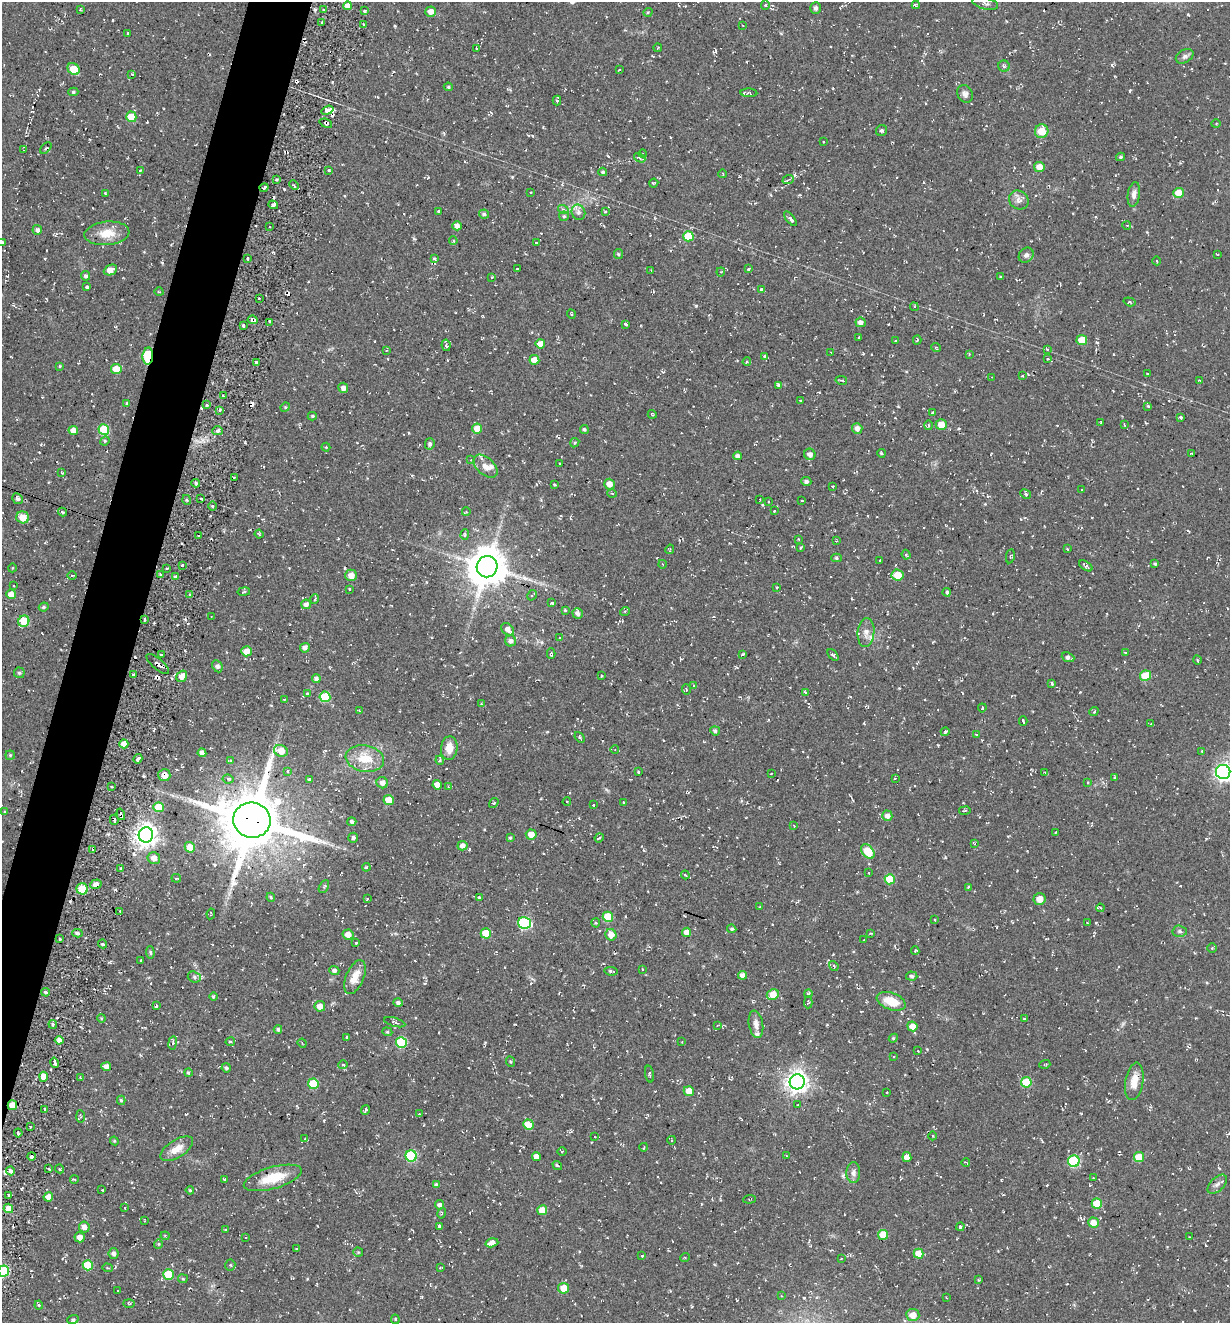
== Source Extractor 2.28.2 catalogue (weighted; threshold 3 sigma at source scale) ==
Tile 7 of 4 x 4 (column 3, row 2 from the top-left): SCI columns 2715-3942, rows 2664-3984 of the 5354 x 5304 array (HDU 1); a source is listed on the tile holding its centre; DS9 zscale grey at full resolution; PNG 1232 x 1325 px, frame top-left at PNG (2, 2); each listed source drawn as its Kron ellipse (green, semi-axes under 4 px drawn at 4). Shown black and unused: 4% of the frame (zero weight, under 2 of 3 exposures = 3% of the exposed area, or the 3 px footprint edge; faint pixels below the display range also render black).
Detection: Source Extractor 2.28.2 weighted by HDU 2 'WHT'; one run over the whole footprint, this tile lists its part. Background 0.0401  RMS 0.011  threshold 0.0517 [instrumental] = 3 sigma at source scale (4.5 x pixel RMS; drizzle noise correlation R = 1.50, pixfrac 1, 0.05/0.05 arcsec/px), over >= 5 px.
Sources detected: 523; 34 cosmic-ray / hot-pixel residue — neither listed nor drawn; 6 inside a brighter listed object's ellipse — not listed separately; the other 483 listed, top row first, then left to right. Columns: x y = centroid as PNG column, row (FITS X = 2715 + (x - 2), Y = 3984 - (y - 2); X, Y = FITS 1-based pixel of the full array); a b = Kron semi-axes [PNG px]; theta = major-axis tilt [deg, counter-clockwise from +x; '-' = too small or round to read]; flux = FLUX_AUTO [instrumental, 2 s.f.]
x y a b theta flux
985 3 13 6 -14 4.6
765 5 4 4 - 1.3
916 5 4 4 - 2.1
347 6 4 4 - 5.8
816 8 6 5 - 2.8
80 9 4 3 - 1.4
323 10 3 3 - 1.8
365 11 3 3 - 2.5
431 12 5 5 - 8.5
648 12 4 3 - 1.1
322 22 3 2 - 1.4
364 25 4 3 - 2.9
742 25 2 2 - 0.65
128 33 3 2 - 1.2
477 48 3 3 - 1.2
658 48 4 2 - 1
1185 56 9 6 29 3.5
1004 66 5 5 - 2.4
74 69 6 5 - 20
619 70 3 2 - 0.85
132 74 4 2 - 0.92
448 87 5 4 - 1.5
73 92 5 4 - 1.9
749 93 8 4 -2 2.5
965 94 9 7 -62 4.4
557 100 5 4 - 2.1
328 110 6 4 20 11
131 117 5 5 - 19
326 123 6 3 -19 2.7
1216 124 4 3 - 1.3
881 131 5 5 - 2.1
1042 131 7 6 - 18
824 142 3 2 - 0.81
46 148 7 2 46 1.2
24 150 4 3 - 1.6
643 154 4 3 - 0.9
1120 157 4 3 - 1.6
640 158 6 4 -33 2.1
1039 167 5 5 - 10
140 170 3 2 - 1.3
329 170 3 2 - 3
603 172 4 3 - 1.7
723 174 4 3 - 0.8
277 179 3 3 - 2.3
788 180 6 3 21 1.7
654 183 4 3 - 1.1
294 185 5 3 - 1.6
264 188 5 3 - 4.3
531 192 3 2 - 1.3
105 193 3 3 - 0.89
1179 193 5 5 - 22
1134 194 12 6 81 5.4
1019 200 10 9 - 5.8
273 205 5 3 - 3.1
563 209 5 3 - 1.5
439 211 3 2 - 1.8
605 211 4 3 - 1.3
578 212 8 6 -65 4.4
484 214 5 4 - 2.8
564 216 5 5 - 1.8
790 219 8 4 -50 3.2
1127 225 4 3 - 0.87
457 226 5 4 - 5.4
269 227 3 2 - 1.6
37 230 5 5 - 3.4
107 233 22 12 5 19
688 236 5 5 - 33
453 241 4 3 - 1.5
2 242 4 3 - 1.6
536 243 4 2 - 1.6
618 254 5 4 - 1.4
1218 254 3 2 - 0.79
1026 255 8 6 46 3.5
247 258 3 2 - 1.7
434 258 4 3 - 2
1157 261 4 3 - 0.83
517 269 3 3 - 2.6
749 269 3 3 - 4.8
110 270 7 5 24 9.4
651 270 3 2 - 1.3
721 272 4 4 - 1.2
86 276 5 4 - 2.7
491 277 3 3 - 1.9
1000 277 3 2 - 0.84
87 287 3 3 - 2.5
761 289 4 3 - 1.7
159 292 4 3 - 0.97
259 298 2 2 - 1.2
1130 302 6 3 -17 1.5
914 307 4 4 - 1.9
571 314 5 3 - 1
253 320 5 3 - 5.4
270 322 4 2 - 1.9
861 322 5 4 - 4.9
625 324 4 3 - 13
243 326 3 3 - 2.7
859 337 3 2 - 0.9
895 340 3 2 - 0.99
917 340 4 3 - 1.1
1082 340 5 5 - 19
540 344 5 4 - 9.7
446 345 6 4 -81 3.9
936 347 5 3 - 1.1
1047 349 4 3 - 1
387 350 3 3 - 0.99
831 352 2 2 - 0.79
969 354 3 2 - 0.9
148 356 8 5 87 85
765 357 3 3 - 2.9
1048 359 4 3 - 1.4
534 360 5 4 - 13
256 362 3 3 - 2.4
747 362 4 3 - 1.6
60 366 4 4 - 1.3
116 369 5 5 - 18
1147 374 3 2 - 0.98
1022 376 3 2 - 0.8
992 377 3 3 - 0.71
841 380 6 2 -12 1.5
1200 380 4 3 - 1.1
778 385 4 3 - 2.6
343 388 5 5 - 4.5
223 396 3 2 - 1.2
800 400 3 2 - 1.5
127 403 4 3 - 1.6
207 404 3 3 - 2.9
1148 406 3 3 - 2.2
285 407 5 4 - 1.3
219 410 4 3 - 1.8
932 413 3 2 - 1.5
652 414 4 3 - 1
312 416 4 4 - 1.4
1181 417 3 3 - 1.8
1101 422 3 2 - 0.97
1124 424 4 3 - 1.3
929 425 5 3 - 1.2
941 425 5 5 - 12
857 428 5 5 - 5.3
104 429 5 5 - 46
477 429 5 5 - 14
584 429 4 4 - 1.9
73 430 5 4 - 8.8
218 431 5 4 - 2.4
105 441 5 4 - 1.5
575 443 5 3 - 1.1
430 444 6 5 - 3.3
326 447 4 4 - 1.1
881 453 4 2 - 1.3
1191 453 3 2 - 0.67
810 454 6 5 - 5.3
737 456 4 4 - 3.3
471 460 3 3 - 0.85
560 464 3 2 - 1
485 466 14 8 -42 7.9
62 473 4 3 - 0.8
234 477 4 2 - 2.3
806 482 5 4 - 3.1
196 483 4 4 - 1.6
609 484 5 5 - 9.4
554 485 3 3 - 2
833 486 3 2 - 1.4
1081 489 2 2 - 0.95
612 493 5 3 - 1.1
1026 494 6 4 -26 1.9
201 498 3 3 - 2.4
18 499 5 5 - 3.5
760 499 2 2 - 0.93
187 500 5 3 - 1.5
802 500 3 2 - 1
768 501 3 3 - 1
212 506 5 3 - 1.3
774 511 3 2 - 0.8
62 512 4 3 - 1.9
466 512 4 3 - 0.98
23 517 6 6 - 16
259 534 4 3 - 1.2
465 535 5 4 - 2.2
198 536 3 2 - 1.5
798 539 4 2 - 0.86
836 541 3 2 - 0.84
800 548 3 2 - 1.3
670 549 5 3 - 1.1
1067 549 4 3 - 1.1
906 555 5 4 - 1.5
1010 556 7 2 79 1
837 558 5 4 - 1.8
880 560 2 2 - 0.95
662 564 4 3 - 0.77
1155 564 4 3 - 1.5
182 565 3 2 - 2.7
1086 566 7 4 -34 2.6
487 567 10 10 - 3200
12 568 4 3 - 0.79
167 568 3 2 - 1.8
160 574 3 2 - 1.5
72 575 4 3 - 1.2
351 575 6 5 - 9.4
897 575 6 5 - 20
175 577 4 4 - 1.6
13 586 3 2 - 1.1
777 587 3 3 - 1.4
349 589 4 3 - 1.2
244 592 6 3 9 1.3
947 592 4 3 - 3.8
11 594 4 4 - 8.7
190 595 3 3 - 2.3
532 595 5 4 - 2.1
315 599 5 3 - 0.87
552 603 4 3 - 3.4
306 604 5 5 - 4.5
44 607 5 3 - 1.7
565 610 3 3 - 1.4
625 611 5 3 - 1.2
578 614 5 5 - 5
211 617 3 2 - 0.81
144 620 3 2 - 2.6
24 621 6 5 - 41
508 629 7 5 -41 6.2
866 632 14 8 83 7.9
560 638 4 3 - 0.8
511 641 5 5 - 4.3
305 648 5 5 - 5.2
246 651 5 5 - 10
1125 652 3 2 - 0.9
551 654 5 3 - 1.7
743 654 3 2 - 1.9
161 655 3 3 - 3
833 655 7 3 -51 1.8
1068 657 6 4 -20 4.4
1197 660 4 3 - 0.96
158 664 14 5 -41 7
217 666 6 5 - 2.9
19 673 5 5 - 2.1
133 675 3 3 - 2.8
182 676 6 5 - 8.2
602 676 3 2 - 1.2
1145 676 5 5 - 31
316 679 4 4 - 3.7
1052 683 3 3 - 1.4
693 686 3 2 - 0.91
686 689 5 3 - 1.1
805 692 4 3 - 2.5
307 694 3 3 - 6.2
325 697 5 5 - 47
284 699 3 2 - 0.82
481 704 4 3 - 0.88
982 708 4 3 - 1.3
359 710 4 2 - 0.85
1094 712 5 3 - 1.4
1023 721 4 2 - 1.8
1151 724 3 2 - 1.4
715 731 5 4 - 2.1
945 732 4 4 - 1.6
976 734 4 2 - 0.86
580 737 6 3 -48 1.6
124 744 4 4 - 8.8
449 748 12 8 83 11
615 750 4 3 - 0.84
281 751 7 5 -23 18
1202 751 3 3 - 0.86
202 753 4 4 - 5
10 755 4 4 - 1.4
138 759 5 3 - 4.4
365 759 19 13 -9 27
440 760 4 4 - 1.7
231 761 4 3 - 2.4
287 771 4 3 - 1.5
638 772 3 2 - 1.1
1045 772 3 2 - 0.81
1223 772 7 7 - 390
771 773 3 2 - 0.7
164 775 6 6 - 9.3
1114 777 4 3 - 1.2
895 778 4 4 - 1.1
228 779 5 4 - 2
309 779 3 3 - 4.8
1088 782 3 3 - 1.4
382 783 6 5 - 5.8
437 785 5 4 - 8.3
112 786 3 3 - 2.5
448 787 4 4 - 1.4
389 800 5 4 - 21
567 802 4 3 - 0.91
623 802 3 2 - 0.97
494 803 5 3 - 1.4
593 805 2 2 - 0.85
158 807 5 5 - 25
965 811 6 3 10 1.2
4 812 3 3 - 1.2
121 814 6 3 -72 6.3
887 816 5 5 - 6.4
114 820 5 3 - 5.3
252 820 19 17 -11 8400
352 822 4 4 - 3.1
794 826 3 2 - 0.85
1056 832 4 2 - 1
531 834 5 5 - 10
146 835 7 7 - 840
353 838 5 5 - 2.4
510 838 4 4 - 1.5
599 838 4 3 - 1.3
975 843 4 3 - 1.5
463 846 5 5 - 5.1
190 847 6 5 - 14
93 850 2 2 - 2.1
868 851 8 5 -52 28
154 858 6 6 - 6.4
366 867 4 3 - 1.2
121 869 3 3 - 4.4
869 873 2 2 - 0.62
685 875 4 3 - 1.3
176 878 5 2 - 1.5
890 879 5 5 - 33
96 884 6 4 18 5.8
324 887 7 4 62 1.7
968 887 4 3 - 1.4
82 889 6 5 - 26
271 897 4 3 - 1.3
479 898 3 3 - 6.8
367 899 4 2 - 1.1
1039 899 6 6 - 9.7
760 906 3 2 - 0.76
1100 908 4 3 - 1.3
120 911 3 2 - 1.1
211 914 5 2 - 0.93
608 917 5 5 - 31
934 920 3 3 - 1
524 923 6 6 - 110
596 923 4 4 - 1.2
1088 923 3 2 - 1.3
732 929 4 4 - 1.9
1180 931 7 5 -3 2.6
687 932 4 4 - 8.9
77 933 5 4 - 2.8
486 933 5 5 - 24
871 933 3 3 - 0.92
348 934 5 5 - 8.8
611 935 6 5 - 11
60 939 3 2 - 1.2
864 940 2 2 - 0.8
356 943 3 3 - 2.8
103 944 5 3 - 2.2
1212 948 4 4 - 1.1
915 951 4 4 - 1.8
150 952 6 4 -85 1.9
141 960 2 2 - 0.95
834 966 5 4 - 1.4
643 969 3 2 - 0.77
334 971 5 4 - 3.2
611 971 7 3 -6 2.1
742 975 4 4 - 5.4
912 976 6 4 -4 2.4
194 977 7 5 -18 2.8
355 977 18 9 67 14
46 992 4 3 - 2.1
808 993 4 3 - 1.3
773 995 6 5 - 16
213 996 4 3 - 1.4
891 1001 15 8 -20 23
398 1002 4 4 - 3.4
808 1002 6 3 87 1.2
156 1006 3 3 - 2.6
320 1006 5 5 - 8.2
101 1018 4 3 - 1.1
1024 1019 3 3 - 1.2
395 1022 11 3 -16 1.7
53 1024 4 3 - 1.6
756 1024 14 7 -80 6.9
717 1026 4 3 - 0.81
912 1026 5 5 - 9.7
278 1029 4 4 - 2.4
387 1032 5 4 - 1.5
347 1037 3 3 - 1.4
893 1038 4 4 - 1.3
59 1040 4 4 - 4.9
230 1042 5 4 - 1.9
401 1042 5 5 - 67
682 1042 2 2 - 0.7
173 1043 7 3 81 1.6
302 1043 5 3 - 1.3
918 1051 3 2 - 0.73
894 1056 2 2 - 1
511 1062 5 3 - 1.2
55 1063 5 3 - 6.7
1045 1064 5 3 - 1.2
343 1065 5 3 - 1.2
106 1067 5 4 - 6.5
226 1068 4 4 - 1.8
188 1073 4 4 - 1.7
649 1074 8 3 -79 1.5
44 1077 5 4 - 15
80 1077 4 3 - 0.88
1134 1081 19 9 80 16
797 1082 7 7 - 780
1026 1082 5 5 - 44
313 1084 5 5 - 36
689 1091 5 5 - 13
887 1092 2 2 - 0.83
121 1100 4 4 - 1.8
798 1104 3 2 - 0.89
12 1105 5 4 - 14
45 1109 3 2 - 1.5
365 1110 5 3 - 2
420 1114 3 2 - 1.2
80 1116 6 3 -89 1.3
528 1124 5 5 - 25
30 1127 3 2 - 1.3
18 1133 4 3 - 4
933 1136 4 3 - 0.91
595 1137 2 2 - 0.85
305 1139 4 3 - 1.1
672 1140 4 3 - 0.93
114 1141 4 4 - 1.3
644 1147 4 2 - 0.91
177 1149 18 9 33 13
562 1151 5 3 - 1.4
32 1156 4 3 - 6.5
411 1156 5 5 - 83
536 1156 4 4 - 8
786 1156 4 2 - 0.68
907 1157 5 4 - 10
1139 1157 5 5 - 30
1074 1161 6 6 - 81
966 1162 4 2 - 1.3
557 1165 5 3 - 1.7
49 1169 3 3 - 2.6
60 1169 4 3 - 2
10 1171 4 3 - 5
853 1173 10 7 89 4.7
273 1178 30 10 16 31
1093 1178 4 3 - 1.2
74 1179 4 2 - 1.1
224 1179 4 3 - 1
1217 1184 12 6 44 4.5
436 1185 4 4 - 3.2
102 1190 2 2 - 0.8
190 1190 4 3 - 1.4
9 1195 3 3 - 1.9
48 1197 5 4 - 8.6
749 1199 6 2 6 1
1097 1204 5 5 - 26
439 1205 4 4 - 3.3
8 1208 5 4 - 12
125 1208 3 2 - 1.1
542 1210 5 5 - 14
442 1213 5 3 - 1.2
144 1220 3 2 - 0.83
1093 1223 5 5 - 11
439 1226 4 3 - 4.1
84 1227 6 5 - 5.4
960 1227 4 4 - 3.1
226 1230 4 3 - 1.3
883 1235 5 5 - 26
165 1236 4 4 - 1.2
80 1237 5 5 - 7.6
246 1237 2 2 - 1
1189 1237 2 2 - 0.69
492 1243 7 4 16 10
158 1244 4 4 - 1.2
297 1249 3 3 - 1.2
358 1252 5 5 - 1.5
113 1254 5 5 - 3.6
919 1254 5 5 - 18
642 1256 3 3 - 1.2
685 1257 5 3 - 1.1
841 1259 4 2 - 0.68
88 1265 5 5 - 36
230 1265 5 5 - 1.7
107 1268 5 4 - 1.5
440 1268 4 2 - 0.91
4 1271 5 5 - 86
168 1274 5 5 - 37
183 1279 5 4 - 1.4
979 1280 3 3 - 1.2
563 1288 5 5 - 16
118 1291 3 3 - 2.4
782 1296 4 2 - 0.79
947 1298 3 2 - 0.79
129 1303 6 3 -2 1.2
39 1305 4 4 - 1.2
913 1315 6 6 - 10
73 1319 6 3 20 1.7
395 1319 5 3 - 1.5
Overlapping masked pixels (flux is a lower limit): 16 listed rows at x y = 326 123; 264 188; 253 320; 148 356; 487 567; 144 620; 158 664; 164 775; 121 814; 114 820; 252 820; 96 884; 524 923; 12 1105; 32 1156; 273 1178
Isophote crosses this tile's border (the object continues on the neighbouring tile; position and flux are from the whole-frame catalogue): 3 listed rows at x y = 2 242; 1223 772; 4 1271
Unlisted compact peaks at least as high as the median listed source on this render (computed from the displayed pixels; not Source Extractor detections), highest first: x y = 696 306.